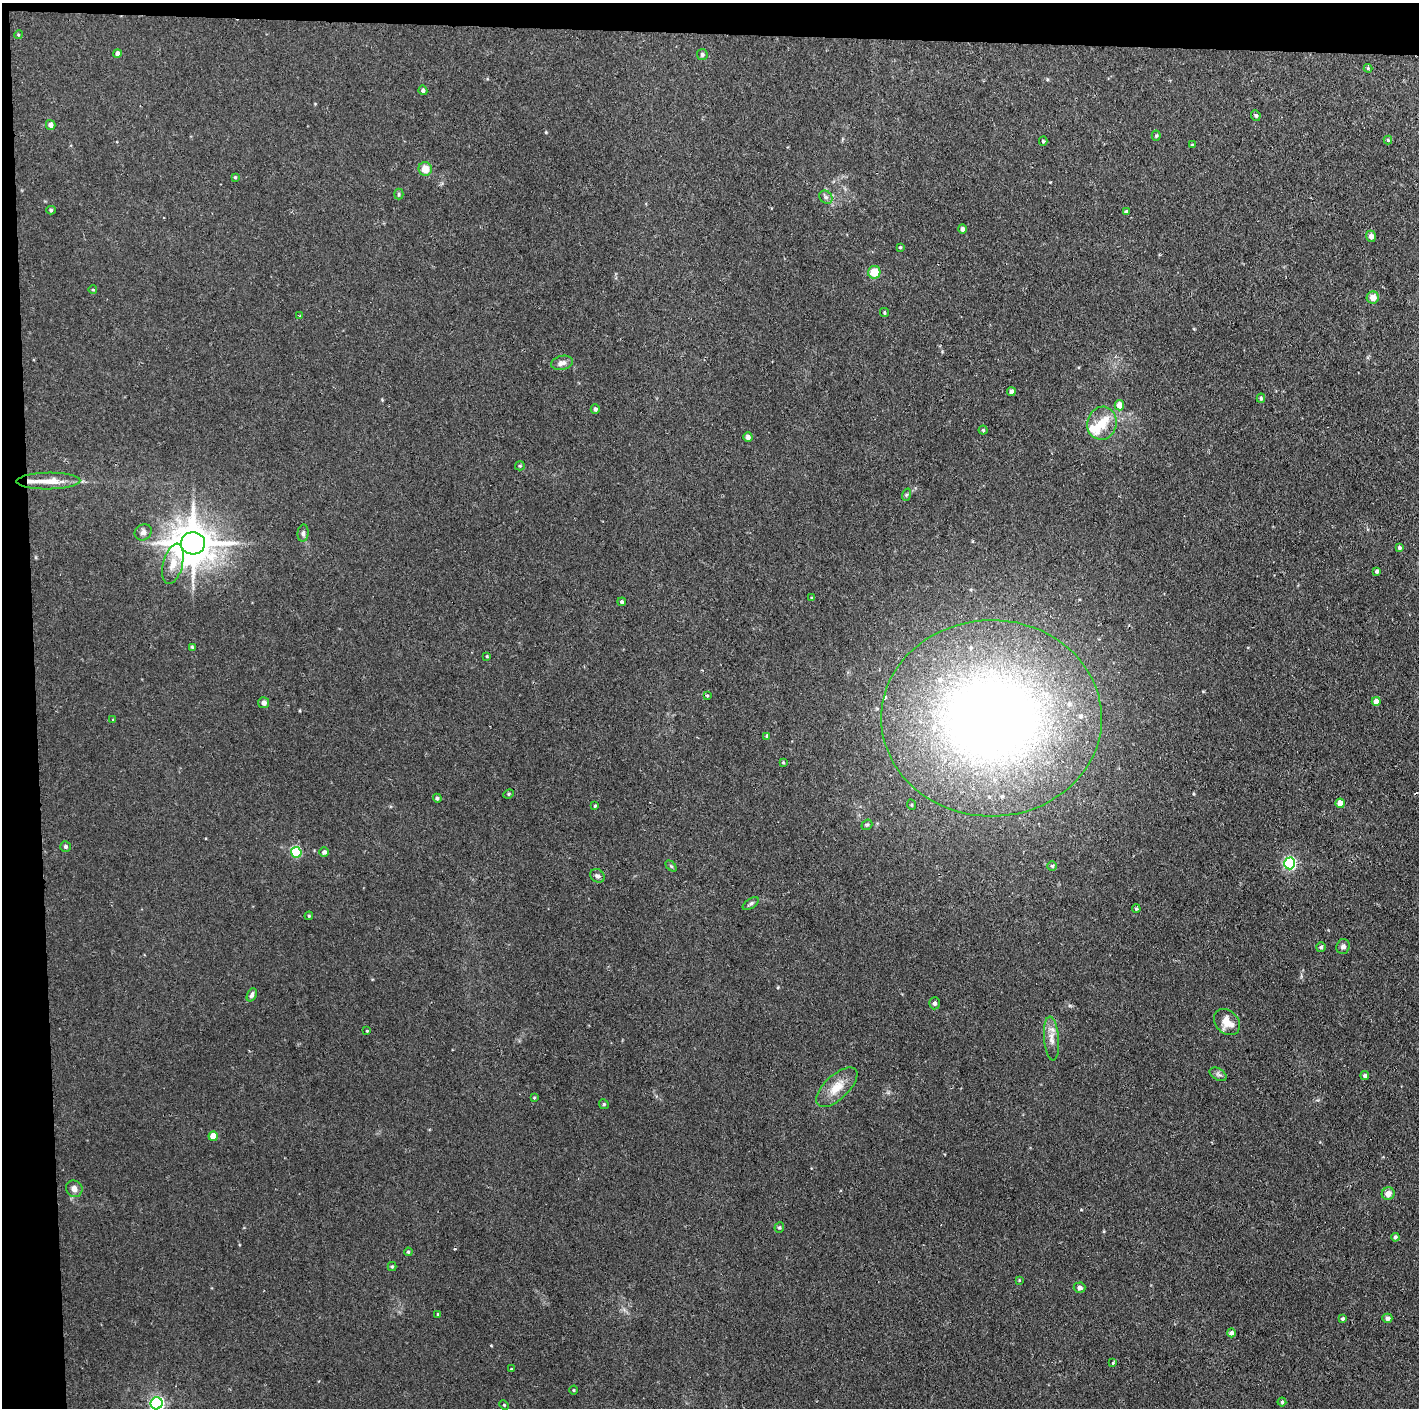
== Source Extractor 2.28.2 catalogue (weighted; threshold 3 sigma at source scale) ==
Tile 1 of 3 x 3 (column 1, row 1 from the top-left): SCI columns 1-1417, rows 2814-4219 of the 4250 x 4220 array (HDU 1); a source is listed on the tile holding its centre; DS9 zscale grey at full resolution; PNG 1421 x 1410 px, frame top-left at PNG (2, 3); each listed source drawn as its Kron ellipse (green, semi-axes under 4 px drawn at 4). Shown black and unused: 5% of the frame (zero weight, under 2 of 3 exposures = <1% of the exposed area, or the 3 px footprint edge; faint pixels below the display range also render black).
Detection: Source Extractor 2.28.2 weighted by HDU 2 'WHT'; one run over the whole footprint, this tile lists its part. Background 0.0464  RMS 0.0053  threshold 0.0237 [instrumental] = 3 sigma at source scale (4.5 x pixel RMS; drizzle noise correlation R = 1.50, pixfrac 1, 0.05/0.05 arcsec/px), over >= 5 px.
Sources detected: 109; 2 cosmic-ray / hot-pixel residue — neither listed nor drawn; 7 inside a brighter listed object's ellipse — not listed separately; the other 100 listed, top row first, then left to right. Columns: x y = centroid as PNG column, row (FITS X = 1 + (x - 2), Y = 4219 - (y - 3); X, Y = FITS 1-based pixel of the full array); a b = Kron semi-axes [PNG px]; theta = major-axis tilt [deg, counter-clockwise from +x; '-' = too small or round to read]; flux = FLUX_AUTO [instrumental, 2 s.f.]
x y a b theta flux
18 35 4 3 - 0.5
117 54 4 4 - 2.3
702 54 5 5 - 1.2
1368 68 4 4 - 0.59
423 90 5 4 - 1.2
1256 115 5 4 - 0.88
51 125 5 4 - 3
1156 136 5 4 - 0.71
1388 140 4 4 - 0.57
1043 141 4 4 - 0.68
1192 145 4 3 - 0.49
425 169 7 6 - 6.2
235 177 4 4 - 0.6
399 194 5 4 - 0.8
826 197 7 6 - 1.4
51 210 5 4 - 0.8
1126 212 4 4 - 1.3
962 229 4 4 - 1.7
1371 236 5 5 - 2.3
900 247 3 3 - 0.57
874 272 6 6 - 9.4
93 290 4 3 - 0.5
1373 298 6 6 - 4.3
884 313 4 3 - 0.58
300 315 3 2 - 0.41
562 363 11 7 13 2.7
1011 392 4 4 - 2.4
1261 398 4 4 - 0.73
1119 405 5 5 - 6.2
595 409 5 4 - 1.2
1102 423 16 14 73 8.5
983 430 4 4 - 0.62
748 437 5 4 - 2.1
520 466 5 4 - 0.64
48 481 32 8 1 9.5
906 495 6 4 71 0.7
143 532 9 7 39 2.1
303 533 8 5 84 1.3
193 543 12 11 - 1600
1399 548 3 3 - 1.1
173 564 20 10 75 6.6
1377 571 4 3 - 1.4
812 598 4 4 - 0.7
622 602 4 4 - 0.92
192 647 4 3 - 0.64
487 656 4 3 - 0.47
707 696 4 3 - 0.49
1376 701 4 4 - 4.7
264 703 5 5 - 2.3
991 718 110 98 0 490
113 719 3 2 - 0.53
767 736 3 3 - 0.97
783 762 4 3 - 0.52
509 794 5 4 - 0.71
437 798 4 4 - 0.93
1340 803 4 4 - 6.3
912 805 5 3 - 0.51
595 806 3 3 - 0.58
867 825 6 4 39 0.81
65 846 5 5 - 1.1
296 852 5 5 - 35
324 852 5 4 - 1.8
1290 863 6 5 - 92
671 866 6 4 -45 0.68
1052 866 5 5 - 0.83
597 876 8 6 -40 1.4
751 904 9 5 33 1.2
1136 909 4 3 - 0.63
309 916 4 4 - 0.58
1321 947 5 5 - 0.97
1343 947 7 6 - 1.9
252 995 7 4 68 1.5
934 1003 6 5 - 1.4
1227 1022 14 11 -45 7.8
367 1031 3 3 - 0.45
1051 1038 22 7 -85 4.8
1218 1074 9 5 -30 1.4
1365 1076 4 4 - 1.1
837 1087 26 12 43 9.3
534 1098 4 3 - 0.5
604 1104 5 4 - 0.72
213 1136 4 4 - 9.5
74 1189 9 8 - 3.1
1388 1194 6 6 - 3.9
779 1227 5 4 - 0.71
1395 1237 4 4 - 1.2
408 1252 4 3 - 0.6
392 1267 4 4 - 0.64
1019 1280 4 4 - 0.44
1079 1288 6 5 - 1.8
438 1314 4 4 - 0.56
1387 1318 5 4 - 1.6
1342 1319 4 4 - 0.91
1232 1333 4 4 - 2
1113 1363 3 2 - 0.75
511 1369 3 3 - 0.73
574 1390 4 3 - 0.43
1282 1402 4 4 - 0.73
157 1403 6 6 - 120
504 1405 5 3 - 0.48
Isophote crosses this tile's border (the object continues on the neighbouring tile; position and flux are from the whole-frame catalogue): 1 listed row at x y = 157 1403